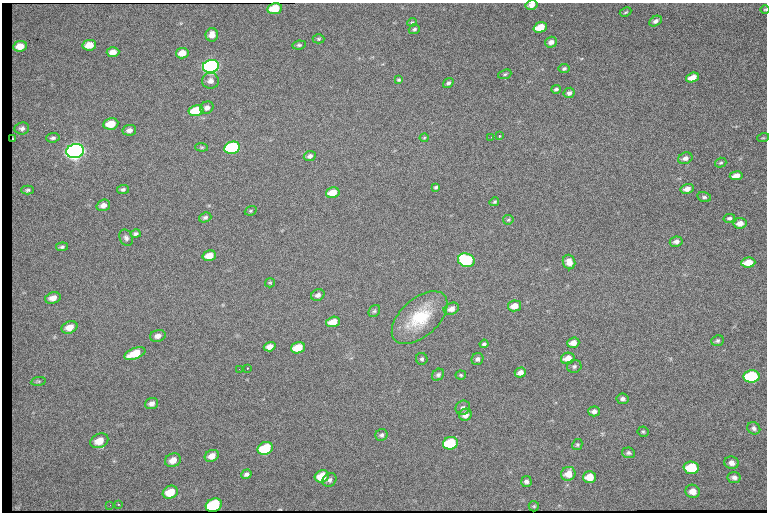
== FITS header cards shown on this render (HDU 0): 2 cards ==
NAXIS1  =                  765 /fastest changing axis
NAXIS2  =                  510 /next to fastest changing axis

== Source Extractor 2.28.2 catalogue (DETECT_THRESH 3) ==
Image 765 x 510 px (HDU 0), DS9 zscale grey, 1 PNG px = 1 image px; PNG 769 x 514 px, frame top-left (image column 1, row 510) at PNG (2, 3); each listed source drawn as its Kron ellipse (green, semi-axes under 4 px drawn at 4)
Background 1390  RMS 23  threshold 68.4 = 3 sigma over >= 5 px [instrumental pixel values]
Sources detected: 121; all 121 listed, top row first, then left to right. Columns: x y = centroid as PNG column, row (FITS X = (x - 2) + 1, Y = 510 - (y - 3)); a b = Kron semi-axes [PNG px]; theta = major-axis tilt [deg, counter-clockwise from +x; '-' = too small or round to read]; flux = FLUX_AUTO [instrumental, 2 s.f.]
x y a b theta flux
531 5 6 4 12 9.4e+03
275 9 7 5 10 4.3e+04
765 10 5 3 - 1.5e+03
626 12 6 3 27 2.0e+03
655 21 7 5 31 5.4e+03
412 22 4 4 - 1.7e+03
540 27 7 5 18 3.4e+04
414 29 6 5 - 2.8e+03
212 35 7 6 - 1.2e+04
319 39 6 4 1 2.1e+03
551 42 6 5 - 8.2e+03
89 45 7 5 8 2.0e+04
299 45 7 4 6 2.7e+03
20 46 7 5 7 1.7e+04
113 52 6 5 - 1.1e+04
182 53 6 5 - 1.6e+04
211 66 8 6 11 7.7e+05
564 69 5 4 - 2.7e+03
505 74 7 4 20 2.4e+03
692 78 7 4 20 1.7e+04
399 80 4 3 - 2.0e+03
210 81 8 8 - 8.2e+03
448 83 6 4 38 3.5e+03
556 89 4 3 - 3.1e+03
569 93 6 5 - 5.1e+03
207 108 7 6 - 6.6e+03
196 110 7 5 10 4.1e+04
111 124 7 5 11 2.7e+04
22 128 7 6 - 4.7e+03
129 130 7 5 11 7.0e+03
499 136 3 2 - 1.6e+03
491 137 3 2 - 1.7e+03
53 138 7 4 5 3.4e+03
424 138 4 4 - 1.6e+03
763 138 6 3 17 1.8e+03
13 139 3 2 - 1.6e+03
201 147 6 4 -6 1.9e+03
232 148 8 6 13 1.7e+05
75 151 9 7 11 1.3e+06
310 156 6 5 - 5.2e+03
685 158 7 5 21 6.4e+03
721 163 6 5 - 2.3e+03
736 176 6 4 8 1.3e+04
436 187 4 3 - 2.3e+03
123 189 6 4 7 3.4e+03
687 189 6 5 - 9.4e+03
27 190 6 4 2 2.9e+03
333 193 7 5 14 2.3e+04
704 197 7 4 -14 3.1e+03
494 202 5 4 - 2.2e+03
103 205 7 5 20 8.3e+03
251 211 6 4 21 2.0e+03
205 217 6 4 22 3.5e+03
729 218 6 4 13 3.4e+03
508 220 5 5 - 2.2e+03
740 223 6 5 - 1.1e+04
136 234 5 4 - 3.2e+03
126 238 8 6 -64 4.6e+03
676 242 6 5 - 6.0e+03
62 247 6 4 7 3.2e+03
209 256 7 5 14 1.7e+04
466 260 8 6 -16 1.6e+05
569 262 7 6 - 1.2e+04
748 263 7 5 4 2.7e+04
270 283 5 4 - 1.8e+03
318 295 7 5 27 5.5e+03
53 298 8 5 16 1.1e+04
514 306 7 5 11 1.4e+04
451 309 8 5 21 8.8e+03
374 311 6 5 - 2.7e+03
420 318 33 19 42 7.3e+04
333 322 7 5 16 2.2e+04
70 327 8 6 24 1.5e+04
158 336 8 5 17 7.8e+03
717 341 6 5 - 3.2e+03
573 343 6 5 - 1.1e+04
484 344 4 4 - 3.4e+03
270 347 6 4 19 9.6e+03
298 348 7 5 18 3.1e+04
135 353 11 5 22 3.4e+04
568 358 7 5 13 1.6e+04
422 359 6 5 - 3.1e+03
477 359 6 5 - 4.2e+03
574 366 7 6 - 3.7e+03
247 368 2 2 - 8.0e+02
239 369 2 2 - 9.7e+02
520 373 6 5 - 9.0e+03
438 375 6 5 - 3.9e+03
461 375 5 4 - 2.0e+03
751 376 8 6 -2 1.4e+05
38 381 7 4 8 2.0e+03
623 399 6 5 - 4.6e+03
152 403 6 5 - 6.9e+03
463 408 7 6 - 4.7e+03
594 411 6 5 - 5.4e+03
465 415 6 6 - 1.1e+04
754 428 7 6 - 4.2e+03
643 432 5 5 - 2.1e+03
381 435 6 6 - 4.2e+03
99 441 9 7 25 2.0e+04
450 443 7 6 - 8.5e+04
577 445 6 5 - 2.3e+03
265 448 8 6 25 8.6e+04
628 453 6 5 - 3.5e+03
212 456 7 5 24 1.1e+04
173 460 8 6 29 1.3e+04
732 463 7 6 - 7.6e+03
691 468 8 6 -3 6.3e+04
246 474 5 4 - 4.4e+03
568 474 7 6 - 1.6e+04
322 476 7 6 - 3.6e+04
589 477 6 6 - 2.3e+04
734 477 6 5 - 5.6e+03
329 480 7 6 - 4.4e+03
526 481 5 5 - 4.2e+03
693 491 7 6 - 1.4e+04
170 492 8 6 29 3.1e+04
118 504 4 3 - 1.1e+03
110 505 2 2 - 8.6e+02
214 505 8 6 24 1.5e+05
534 506 5 5 - 1.3e+03
At the frame edge (FLAGS 8, measured only in part): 2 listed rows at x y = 531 5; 765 10